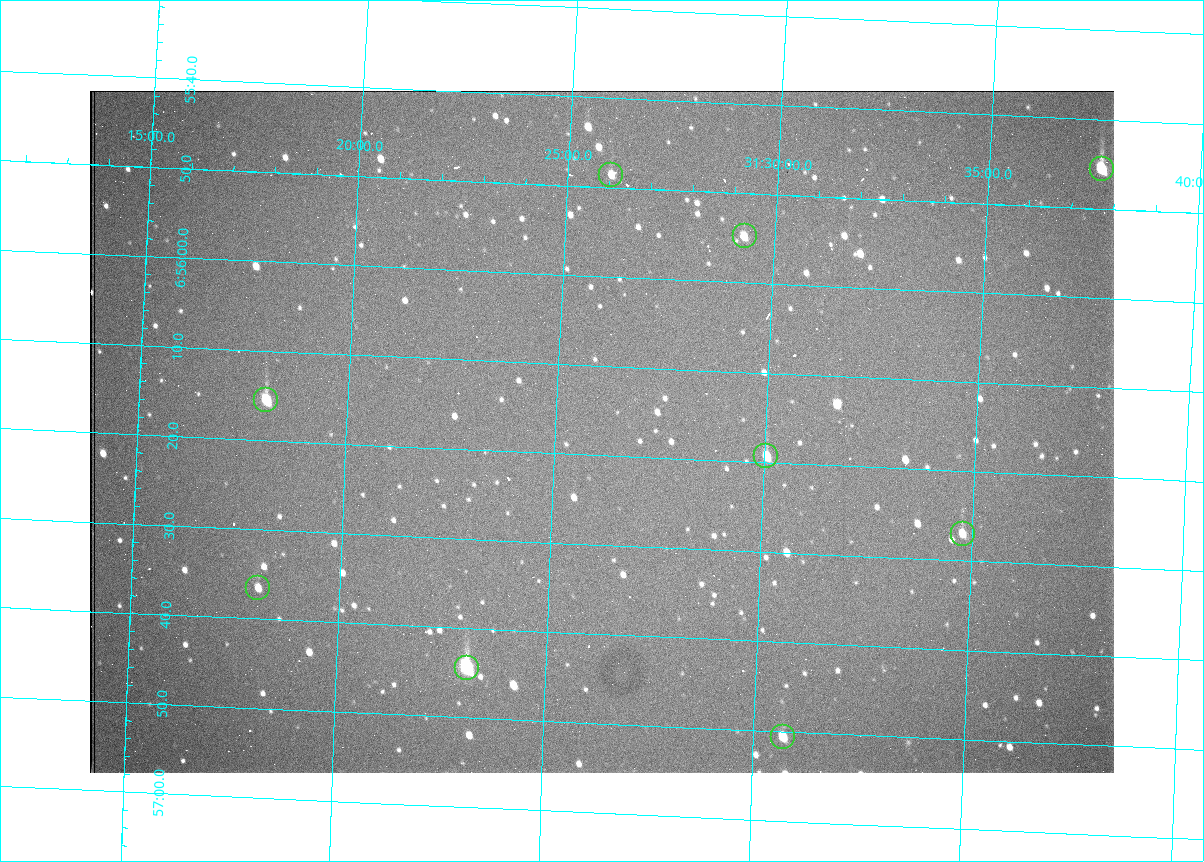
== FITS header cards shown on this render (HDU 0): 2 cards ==
NAXIS1  =                 1024 /fastest changing axis
NAXIS2  =                  682 /next to fastest changing axis

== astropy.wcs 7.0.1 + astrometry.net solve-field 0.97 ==
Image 1024 x 682 px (HDU 0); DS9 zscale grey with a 90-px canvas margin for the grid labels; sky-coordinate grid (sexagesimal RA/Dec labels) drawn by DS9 from the SOLVED WCS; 9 Tycho-2 reference stars matched to detected sources circled (green)
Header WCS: RA---TAN/DEC--TAN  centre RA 06:56:17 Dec +31:26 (104.07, +31.43 deg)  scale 1.44 arcsec/px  FOV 24.5' x 16.3'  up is -93 deg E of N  parity flipped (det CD > 0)
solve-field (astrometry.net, Tycho-2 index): VERIFIED the header's WCS against the Tycho-2 star catalogue (9 matches, 0 conflicts) and refined it, rather than solving blind
Solved WCS: RA---TAN-SIP/DEC--TAN-SIP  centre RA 06:56:17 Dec +31:26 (104.07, +31.44 deg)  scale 1.43 arcsec/px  FOV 24.4' x 16.3'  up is -93 deg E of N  parity flipped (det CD > 0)
The solver's refit moves the header's centre by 1.8 arcsec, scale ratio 0.9969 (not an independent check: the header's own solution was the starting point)
Tycho-2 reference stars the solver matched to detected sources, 9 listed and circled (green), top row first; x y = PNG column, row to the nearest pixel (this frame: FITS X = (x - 90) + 1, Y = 682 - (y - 91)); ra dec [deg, ICRS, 3 dp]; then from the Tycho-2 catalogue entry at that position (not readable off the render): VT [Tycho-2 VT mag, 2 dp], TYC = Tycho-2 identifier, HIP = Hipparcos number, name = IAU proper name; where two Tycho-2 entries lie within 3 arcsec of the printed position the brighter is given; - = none
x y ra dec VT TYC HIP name
1102 169 103.940 +31.628 9.24 2437-728-1 - -
611 175 103.952 +31.434 11.53 2437-424-1 - -
745 236 103.978 +31.488 11.51 2437-421-1 - -
266 400 104.065 +31.301 9.89 2437-425-1 - -
766 456 104.081 +31.501 10.83 2437-37-1 - -
963 534 104.112 +31.580 11.47 2437-71-1 - -
258 588 104.152 +31.301 11.67 2437-646-1 - -
467 668 104.185 +31.385 8.52 2437-370-1 33393 -
783 737 104.211 +31.512 11.03 2437-937-1 - -